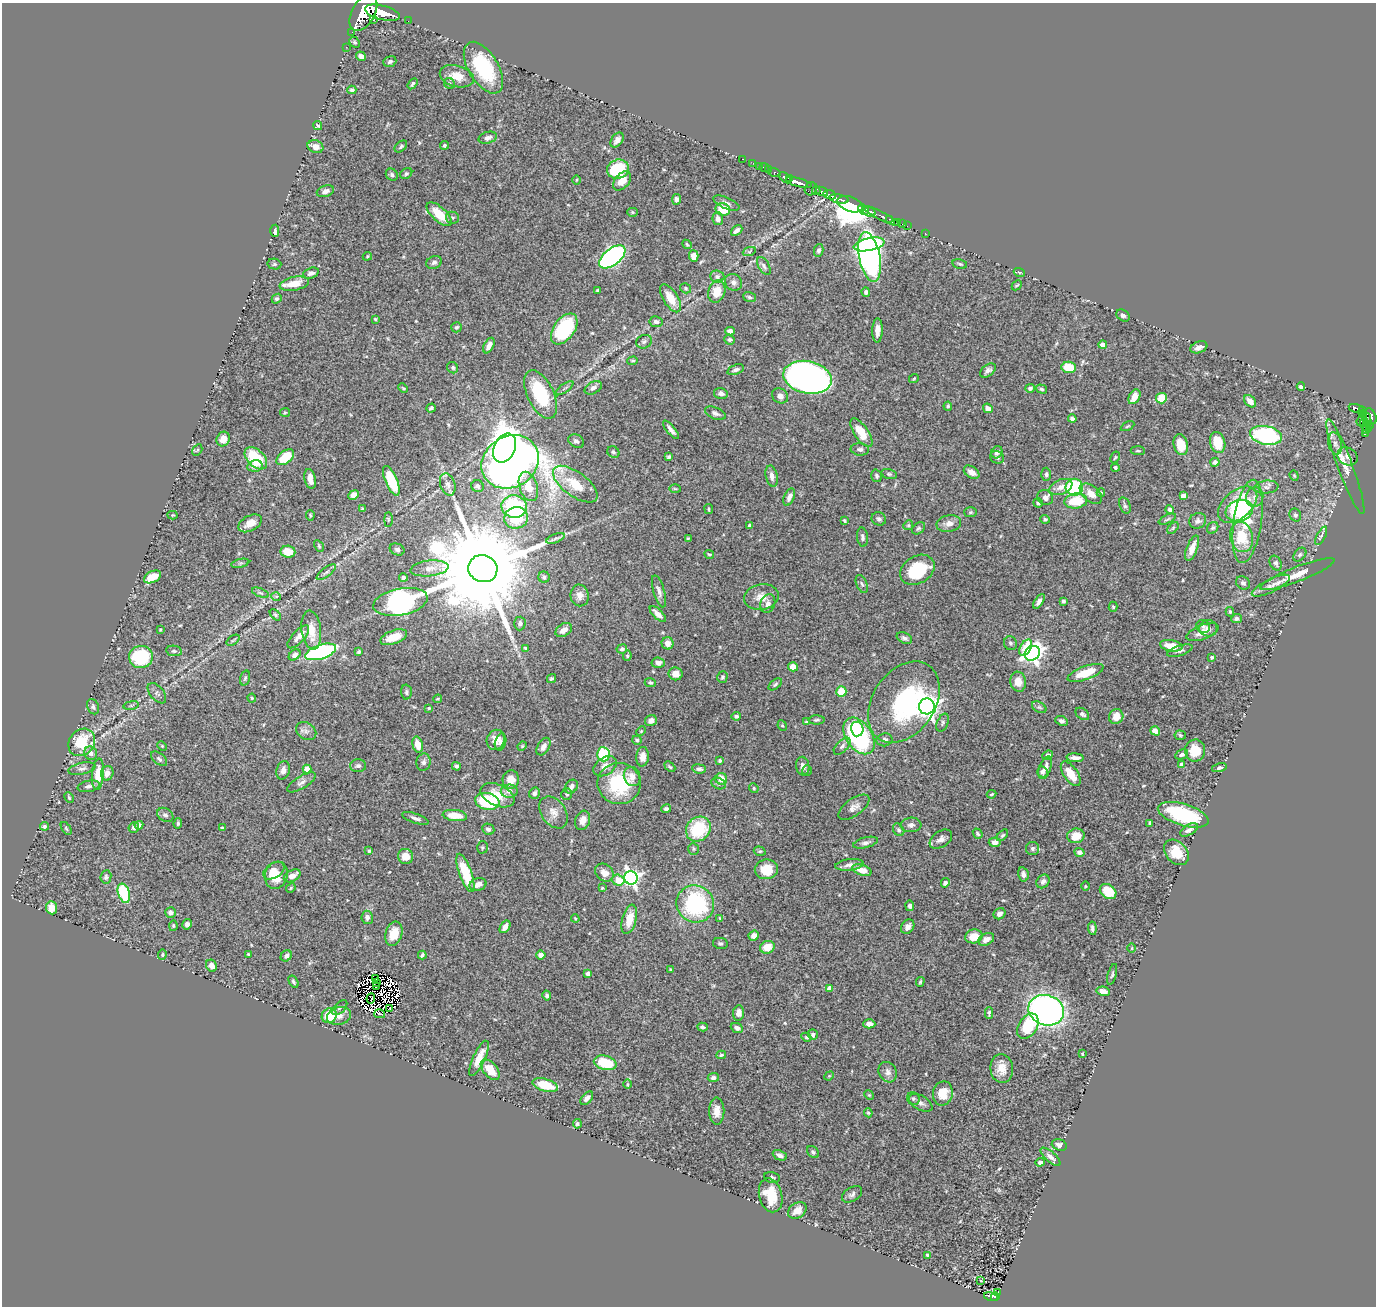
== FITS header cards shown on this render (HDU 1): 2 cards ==
NAXIS1  =                 1374
NAXIS2  =                 1304

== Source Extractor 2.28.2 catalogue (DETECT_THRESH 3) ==
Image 1374 x 1304 px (HDU 1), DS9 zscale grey, 1 PNG px = 1 image px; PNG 1378 x 1308 px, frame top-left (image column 1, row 1304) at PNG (2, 3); each listed source drawn as its Kron ellipse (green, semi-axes under 4 px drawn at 4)
Background 0.872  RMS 0.024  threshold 0.0734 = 3 sigma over >= 5 px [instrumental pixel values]
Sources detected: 538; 11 with non-positive FLUX_AUTO (blend fragments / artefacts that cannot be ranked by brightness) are neither listed nor drawn; of the other 527, the 500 brightest by FLUX_AUTO listed and drawn (27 fainter detections omitted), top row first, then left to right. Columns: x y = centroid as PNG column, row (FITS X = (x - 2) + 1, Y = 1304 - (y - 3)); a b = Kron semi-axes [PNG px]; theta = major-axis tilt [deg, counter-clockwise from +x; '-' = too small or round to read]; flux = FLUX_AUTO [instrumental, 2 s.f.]
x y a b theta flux
363 13 20 11 62 7500
382 13 18 7 -14 3600
374 20 3 2 - 99
408 21 2 2 - 8.9
352 32 2 2 - 10
355 42 6 4 -44 2.6
346 47 2 2 - 11
361 56 5 4 - 7.9
390 62 7 5 22 3.6
483 68 29 15 -59 120
457 76 17 10 -15 24
449 83 6 5 - 2.9
413 84 6 3 56 2.7
352 90 4 4 - 3.6
318 126 5 3 - 2.7
488 138 9 6 16 6.1
617 140 8 5 55 9.1
445 145 4 4 - 2.6
401 146 7 5 42 3.3
315 147 8 6 -20 13
743 159 3 2 - 14
753 163 2 2 - 12
759 166 2 2 - 16
764 168 5 2 - 23
618 169 11 9 18 82
769 170 2 2 - 10
774 172 6 3 -15 98
406 174 6 5 - 2.8
392 175 6 5 - 3.7
785 178 7 4 -40 830
789 178 3 3 - 430
576 180 5 3 - 1.7
622 181 11 7 48 20
799 183 13 3 -15 1800
811 189 7 6 - 150
816 190 4 3 - 340
325 191 9 5 17 6.9
822 191 6 3 -25 750
830 195 7 3 -23 430
676 199 5 4 - 5.8
839 199 10 4 -11 710
726 203 14 5 -24 6.9
850 204 13 7 -20 4700
723 209 7 6 - 40
863 209 6 2 -47 660
633 212 5 4 - 2.3
869 212 6 4 -22 1300
439 214 16 7 -42 39
881 216 20 3 -27 230
452 218 7 6 - 3.6
718 219 6 5 - 8.1
889 219 3 3 - 83
898 222 3 3 - 51
902 224 2 2 - 8.7
907 226 2 2 - 12
737 230 6 4 41 6.5
275 231 6 4 88 6.2
925 233 2 2 - 5.9
687 244 5 4 - 2
869 244 15 6 12 200
819 250 6 4 78 4.3
749 252 7 4 19 2.5
367 256 4 3 - 1.8
694 256 6 5 - 14
612 257 15 8 39 490
870 257 25 10 -79 770
434 262 8 6 23 5.3
274 264 7 5 -14 3.2
960 264 7 4 -12 2.9
764 266 10 5 -59 5.5
1019 272 5 3 - 1.7
311 273 8 5 18 6.1
717 277 7 6 - 4.6
733 282 9 8 - 6.3
294 284 15 7 11 28
1017 285 5 3 - 1.7
685 288 6 5 - 2.7
598 290 4 3 - 2.1
717 292 11 8 72 32
866 292 5 4 - 4.3
749 297 6 5 - 3.7
671 298 16 7 -58 27
277 299 5 4 - 2.9
1123 315 7 5 -34 4.6
375 319 3 3 - 1.9
656 322 6 5 - 5.1
456 327 5 5 - 3.3
564 329 17 10 54 100
877 330 12 5 88 10
730 331 4 4 - 8.4
730 340 5 5 - 3.8
644 342 8 6 23 4.3
489 345 8 4 63 9.8
1103 345 4 4 - 19
1199 347 9 5 20 9.9
633 361 5 4 - 2.2
1069 367 7 5 -6 38
453 368 6 5 - 2.9
736 370 9 5 20 5.1
988 370 9 5 36 7
807 377 24 16 -12 860
914 378 5 3 - 1.4
1301 387 4 4 - 5.3
403 388 5 3 - 1.8
564 388 10 2 35 3.2
593 388 9 6 28 6.9
1030 388 4 4 - 4.2
1041 389 6 4 -18 2.8
721 393 7 5 -15 5.8
541 394 26 13 -64 94
780 396 8 7 - 7.2
1134 397 8 5 61 18
1161 398 5 5 - 42
1250 401 7 5 -47 12
948 406 4 4 - 2.8
431 408 5 3 - 3.2
988 408 5 4 - 9.8
1356 408 8 3 -14 230
1363 410 4 3 - 130
285 412 5 4 - 2
715 413 11 6 -23 5.7
1362 414 4 3 - 120
1371 416 8 5 -66 600
1072 419 4 4 - 6.1
1362 420 6 2 54 37
1367 420 8 3 -79 78
1365 425 7 3 -62 48
1369 425 3 2 - 21
1127 426 7 3 27 2
1367 429 5 3 - 35
671 430 11 4 -50 6.8
861 433 16 7 -55 37
1365 433 3 3 - 22
1266 435 16 9 -11 200
223 439 7 6 - 17
576 441 8 6 -29 5
1218 442 11 7 -74 33
1335 443 11 6 -78 8
1181 445 10 7 -76 29
505 448 15 10 65 830
860 449 9 6 -5 5.4
197 450 6 4 59 2.3
1138 451 7 3 -4 2
613 452 6 5 - 3.3
997 452 6 5 - 7.3
1348 456 11 8 -31 8.4
285 457 10 6 38 48
669 457 4 3 - 3
997 457 7 6 - 3.9
1115 457 6 4 61 2.1
256 458 13 8 -45 68
510 462 30 25 31 2400
1215 462 4 4 - 6.3
255 466 8 5 12 8.2
1345 467 50 7 -70 27
1115 468 4 3 - 3.1
972 472 8 5 -34 10
889 474 8 4 -14 2.9
1046 474 7 5 89 3.4
772 476 11 6 -78 7.5
876 476 6 5 - 3.6
1294 476 6 4 -68 2.1
310 479 10 5 -79 13
391 481 16 6 -66 59
448 484 11 7 -72 8.2
575 484 26 12 -36 44
477 486 6 6 - 4.7
528 486 15 9 -72 28
1061 487 12 7 23 12
1074 487 8 8 - 160
1266 487 12 6 6 7.4
675 489 5 3 - 1.9
1101 493 4 3 - 2.1
1091 494 13 7 -39 14
353 495 5 4 - 14
1183 496 4 4 - 14
789 497 9 5 66 7.8
1255 497 10 8 74 8.6
1045 498 8 7 - 8
1076 501 11 7 7 48
1038 503 5 4 - 3.9
1238 505 23 13 40 82
1125 506 8 5 -72 3.9
514 507 13 11 -13 140
363 509 3 3 - 3
709 509 5 2 - 1.8
1170 509 4 4 - 5.8
1239 511 14 10 17 91
971 512 6 5 - 2.8
173 515 5 4 - 1.9
310 515 5 3 - 2.1
1295 515 6 5 - 3.9
516 518 12 10 16 61
879 519 7 6 - 4.5
1045 519 5 4 - 3
1167 519 9 3 25 2.9
388 520 7 3 90 2.2
844 521 4 3 - 2.1
1198 521 9 7 28 6.3
1248 521 42 14 81 72
250 523 12 7 28 17
949 523 12 8 11 12
750 525 4 3 - 5.9
908 525 5 4 - 2.4
918 528 7 5 38 3.3
1173 528 7 4 46 2.6
1213 528 6 5 - 3
1321 536 10 4 63 4.6
862 537 9 5 -85 4.2
1242 537 15 11 -78 52
555 538 10 3 22 3.8
688 538 3 3 - 1.5
319 546 6 4 -59 2.2
1192 548 13 5 69 16
397 549 7 5 -23 3.8
288 552 7 6 - 21
709 554 5 3 - 2
1300 555 8 5 49 3.9
240 563 9 3 13 2.9
1276 563 8 5 -62 4.7
430 568 19 7 6 15
483 569 15 13 -22 59000
917 570 18 13 31 88
326 572 11 4 37 5
1297 574 39 7 21 28
152 577 9 5 25 26
544 577 5 5 - 2.9
403 578 4 4 - 4.1
1243 583 7 6 - 4.8
862 584 9 5 -67 4.1
1271 586 21 6 26 13
659 591 16 5 -73 7.8
260 593 9 4 -21 3.2
580 595 11 9 -81 11
276 596 5 3 - 1.5
761 597 17 13 10 19
1039 601 8 4 58 6.3
1063 601 3 3 - 2.8
400 602 27 13 11 500
768 604 9 7 70 7.8
1113 607 5 4 - 2.2
1230 612 5 4 - 2.2
658 614 10 4 -45 12
275 615 7 4 -45 2.7
1237 618 5 4 - 4.5
520 623 7 5 87 5.6
1203 626 7 6 - 3.8
1208 628 9 8 - 7.5
160 629 3 3 - 1.9
311 630 19 9 -82 24
564 630 9 6 34 13
1202 632 17 7 20 16
298 637 14 6 47 9.2
394 637 14 6 20 23
904 638 8 5 -27 4.9
233 640 7 3 37 2.4
668 643 6 6 - 13
1010 643 7 6 - 3.6
1171 646 11 5 -9 26
525 648 3 3 - 1.8
1026 648 9 5 58 34
622 649 5 4 - 3.7
174 651 8 5 -9 3.3
1180 651 13 5 18 5.5
321 652 16 7 18 310
359 652 4 3 - 2.5
1032 653 8 7 - 860
295 655 6 4 41 5.5
627 656 5 4 - 2.6
141 657 12 11 - 120
1212 657 3 3 - 2.6
658 663 6 5 - 8.6
793 667 5 4 - 20
1085 673 19 7 20 41
676 674 7 6 - 14
722 677 6 5 - 3.4
245 678 7 4 74 2.9
551 679 5 3 - 2.9
1018 682 10 8 -80 17
650 683 5 4 - 2.7
775 684 8 4 38 3.2
406 692 7 5 -89 3.3
841 692 5 5 - 31
157 693 12 6 -50 5.5
252 698 4 4 - 2
438 699 4 3 - 1.8
904 702 44 31 56 210
131 705 8 4 9 3
927 706 8 8 - 1300
93 707 8 5 -69 4.1
1039 707 8 5 -29 3.5
429 708 4 3 - 1.7
1082 714 8 5 -38 4.6
736 716 5 4 - 3.7
1116 717 7 7 - 19
651 720 6 5 - 8.6
816 720 8 4 2 3.4
1061 721 6 4 -23 5.4
807 722 4 4 - 3.1
943 723 9 5 67 3.9
782 726 5 4 - 2.1
857 729 7 6 - 36
306 731 11 8 -33 7.1
641 731 5 4 - 1.8
1155 731 5 4 - 14
1180 735 6 4 -6 2.3
859 736 20 13 -55 260
496 740 10 9 - 16
637 740 4 4 - 2.8
884 740 8 6 9 6.1
82 742 15 12 50 71
501 742 8 5 76 4.4
418 745 8 5 -76 21
162 746 5 4 - 1.9
522 746 5 4 - 1.8
842 746 10 5 46 5.6
543 747 9 6 59 8.6
1195 750 11 10 - 35
91 753 7 6 - 7.6
603 754 7 6 - 91
1182 754 7 4 27 4.3
1048 755 5 4 - 6.4
643 757 10 6 85 14
1075 758 8 4 -4 7.7
159 759 9 5 -39 4.4
720 760 3 3 - 4.2
423 762 9 7 77 5.5
1181 764 4 3 - 5.1
358 766 8 6 2 4.9
456 766 4 4 - 3.6
605 766 13 8 33 11
803 766 9 6 -80 7.8
670 767 6 4 -41 2.5
1045 768 12 6 71 9.9
1219 768 7 4 15 3.3
82 769 14 5 13 6.2
307 769 4 4 - 27
699 769 7 4 -6 4.9
283 770 9 6 74 7.5
807 771 5 4 - 2.2
1042 772 5 5 - 5.8
107 773 7 6 - 11
98 774 16 6 85 27
1071 774 14 7 -55 31
632 776 10 8 -66 11
721 779 6 5 - 19
511 780 9 8 - 18
301 782 16 6 31 7.8
619 783 22 20 -9 100
718 783 7 5 -25 3.8
89 786 11 5 11 6
571 787 7 6 - 7.3
754 788 5 4 - 2.1
509 791 8 6 4 9.4
534 793 6 5 - 5.7
567 794 6 5 - 3.1
992 794 5 2 - 1.9
497 795 18 10 -24 29
69 798 6 4 -63 2.1
487 801 12 8 -10 110
854 807 18 8 36 11
666 809 5 4 - 3.7
554 812 18 12 -54 15
165 815 8 6 -35 5.6
455 815 12 5 -6 31
1183 815 26 10 -17 140
415 818 14 5 -19 6.6
583 820 10 7 71 13
178 823 5 3 - 2.7
1149 823 4 3 - 2.2
139 825 4 4 - 5.7
911 825 10 7 4 5.9
44 826 4 4 - 3.1
134 827 5 5 - 5
66 828 7 3 -55 1.9
222 828 3 3 - 1.8
488 829 6 5 - 4.6
698 829 13 11 46 87
899 830 7 5 -56 3.5
1189 830 10 5 29 7.8
978 834 5 4 - 3.1
1002 835 7 4 44 2.6
1076 836 8 7 - 23
941 839 12 8 34 9
995 842 6 4 4 8.5
866 843 12 5 14 6
482 847 6 5 - 2.7
1032 848 6 6 - 4.2
693 849 6 5 - 2.5
369 851 3 3 - 1.9
760 851 6 4 -17 2.2
1079 852 5 4 - 6.1
1176 852 14 10 -48 38
405 856 8 7 - 19
849 865 14 5 8 8.7
766 869 11 10 - 33
862 870 10 5 -19 20
274 871 11 7 32 18
465 873 20 6 -71 68
604 873 10 8 -40 13
1023 874 7 5 -77 6.8
276 875 14 11 72 29
292 876 9 5 28 13
106 877 7 5 81 3.9
631 878 7 6 - 570
618 880 6 5 - 32
1043 881 7 6 - 6.6
945 883 4 4 - 5.3
478 884 8 6 16 11
1085 886 5 3 - 1.5
291 888 5 4 - 1.9
602 888 4 4 - 1.9
1108 891 9 6 -37 44
124 893 10 6 -74 86
695 904 19 18 - 190
910 906 5 4 - 4.6
52 908 6 5 - 27
171 913 5 5 - 6.2
999 914 6 5 - 8.4
367 917 6 5 - 6.8
720 918 4 3 - 1.6
575 919 4 2 - 1.5
629 919 15 7 75 28
187 924 5 4 - 5.9
173 926 5 4 - 2.2
505 927 7 4 56 9.4
908 927 8 6 56 6.9
1092 928 7 4 -85 4.2
394 934 12 8 71 27
754 936 5 5 - 8.8
974 936 9 7 12 25
986 939 8 5 26 11
720 943 7 5 -10 3.7
767 947 7 6 - 23
1132 948 5 3 - 1.5
162 954 5 4 - 1.8
248 954 3 3 - 1.5
422 955 4 3 - 3.3
541 955 4 4 - 9.7
286 956 6 5 - 5.3
211 966 6 5 - 11
670 969 3 3 - 2
588 973 4 4 - 7.8
1112 974 11 4 75 3.2
375 979 4 2 - 2
293 982 7 4 -59 3.2
377 982 3 2 - 2
920 982 5 3 - 2.5
377 987 3 2 - 2.7
829 988 4 4 - 9.4
1103 991 7 4 -13 9.3
547 996 5 4 - 4
371 999 5 3 - 2.6
340 1008 9 5 43 3.8
390 1009 2 2 - 1.7
1046 1010 18 15 -19 690
739 1013 7 5 82 13
989 1013 6 4 88 3.3
380 1014 5 3 - 2.4
329 1016 8 7 - 58
339 1016 12 9 14 10
869 1024 6 4 -1 9.2
1028 1026 14 9 57 75
703 1027 5 4 - 3.6
737 1028 6 4 -23 6
813 1035 5 5 - 4
806 1037 5 4 - 2.1
1082 1054 3 3 - 1.6
721 1055 5 3 - 2
479 1058 19 6 65 21
605 1063 11 7 -14 68
1002 1069 14 11 -83 19
490 1070 12 7 -49 27
888 1072 10 8 -62 9.1
829 1076 5 4 - 1.6
713 1078 5 4 - 5.5
627 1084 5 3 - 1.9
545 1085 13 6 -16 44
943 1093 12 10 79 27
869 1095 5 4 - 1.9
587 1098 8 4 49 6.7
913 1098 7 6 - 3.6
921 1103 13 7 -30 7.8
717 1111 13 7 -90 17
868 1113 4 3 - 2.1
577 1124 5 4 - 3
1059 1145 8 5 -18 6.3
813 1152 7 5 -45 3.8
780 1155 7 5 -25 6.8
1050 1157 12 5 -41 8.5
1040 1162 5 3 - 4.4
772 1177 8 5 -13 3.1
852 1194 11 7 32 5.9
771 1195 17 11 -76 42
797 1210 10 7 36 15
928 1255 4 4 - 4.6
980 1281 3 2 - 5.3
998 1292 4 3 - 6.9
991 1297 7 4 -14 63
995 1297 4 3 - 48
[27 fainter detections neither listed nor drawn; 11 non-positive-flux detections neither listed nor drawn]